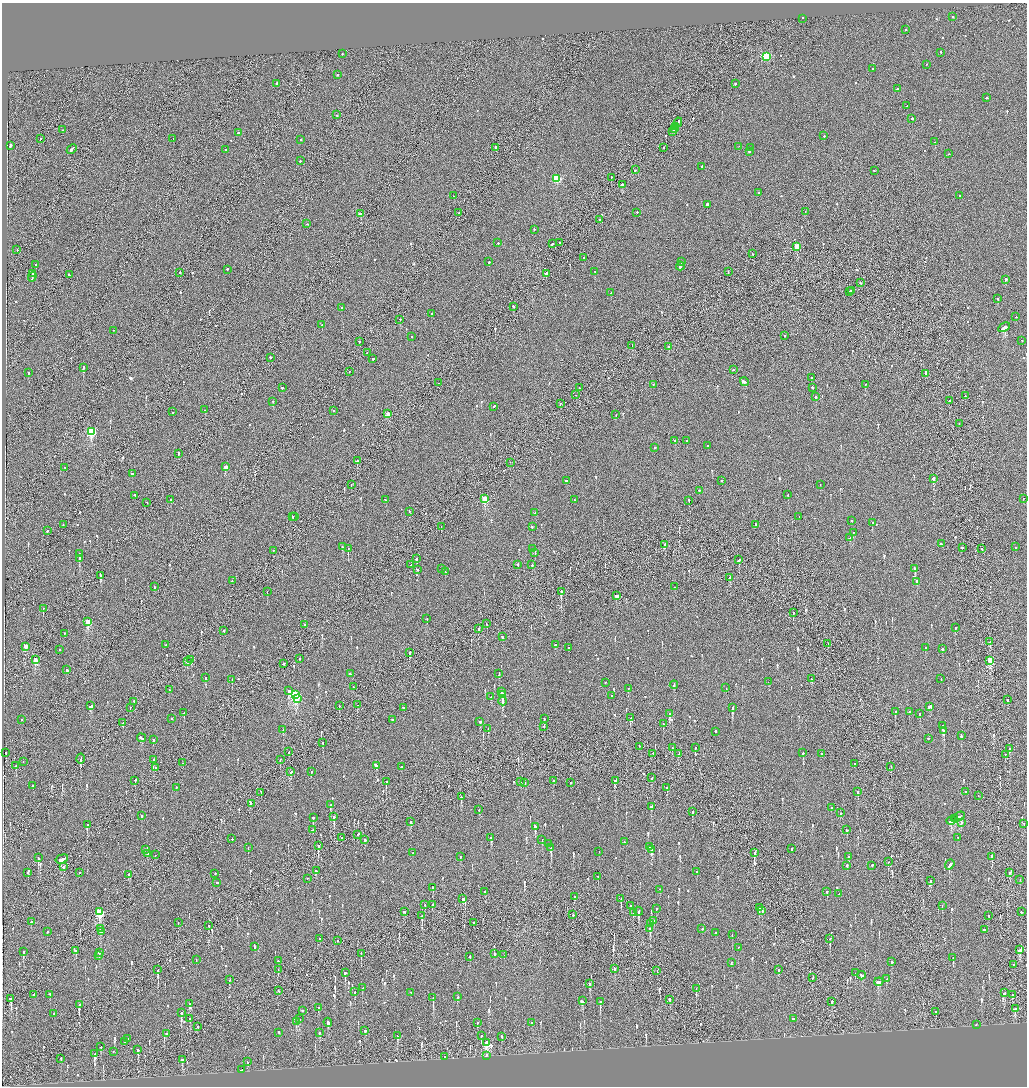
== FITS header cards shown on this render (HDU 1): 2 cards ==
NAXIS1  =                 2050
NAXIS2  =                 2168

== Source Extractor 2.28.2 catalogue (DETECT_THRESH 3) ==
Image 2050 x 2168 px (HDU 1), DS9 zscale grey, zoomed out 1/2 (1 PNG px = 2 x 2 image px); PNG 1029 x 1088 px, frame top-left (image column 2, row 2168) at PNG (2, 3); each listed source drawn as its Kron ellipse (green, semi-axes under 4 px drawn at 4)
Background -0.118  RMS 0.068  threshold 0.204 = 3 sigma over >= 5 px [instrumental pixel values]
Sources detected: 972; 32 cannot appear on this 1/2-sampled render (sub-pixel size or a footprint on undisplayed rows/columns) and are neither listed nor drawn; of the other 940, the 500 brightest by FLUX_AUTO listed and drawn (440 fainter detections omitted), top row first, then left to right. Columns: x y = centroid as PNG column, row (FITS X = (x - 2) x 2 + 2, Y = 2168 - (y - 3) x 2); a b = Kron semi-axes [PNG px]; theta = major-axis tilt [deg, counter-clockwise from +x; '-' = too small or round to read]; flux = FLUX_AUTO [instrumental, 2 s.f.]
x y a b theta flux
953 17 2 2 - 98
803 19 2 2 - 78
905 30 2 2 - 66
941 53 2 2 - 85
342 54 2 2 - 120
766 57 3 3 - 830
926 65 2 1 - 140
873 69 2 2 - 66
337 75 2 2 - 85
276 84 2 2 - 620
735 84 2 2 - 130
897 89 3 2 - 180
986 98 3 2 - 150
907 106 2 2 - 220
337 115 2 2 - 74
912 119 2 2 - 690
678 123 5 2 - 280
676 127 2 2 - 310
674 129 3 1 - 210
62 130 2 1 - 110
673 132 3 1 - 240
238 133 2 2 - 370
824 136 2 2 - 78
40 139 2 2 - 120
173 139 2 1 - 77
301 140 2 1 - 220
935 142 2 2 - 69
10 146 3 2 - 210
739 147 2 1 - 72
495 148 3 2 - 200
663 148 2 2 - 120
750 148 2 2 - 60
72 149 5 2 - 450
226 150 2 2 - 66
749 152 2 2 - 110
949 154 2 2 - 71
300 161 2 2 - 99
702 167 2 2 - 94
635 170 2 2 - 130
874 171 2 1 - 130
611 178 2 2 - 140
557 179 3 3 - 910
622 185 2 2 - 220
758 193 2 2 - 120
454 196 2 2 - 72
959 196 2 2 - 100
707 205 2 2 - 490
805 212 2 2 - 67
459 213 2 2 - 160
637 213 2 2 - 69
360 214 2 2 - 120
599 220 2 1 - 87
307 224 2 2 - 140
534 230 2 2 - 70
498 243 2 2 - 150
560 243 2 2 - 140
552 244 2 2 - 120
797 247 3 3 - 360
17 250 2 1 - 69
753 254 2 2 - 67
583 258 2 2 - 62
489 262 2 2 - 70
682 262 3 2 - 240
36 265 2 2 - 66
680 266 4 2 - 330
227 270 2 2 - 210
595 272 2 2 - 100
728 272 2 1 - 76
180 273 2 1 - 370
33 274 3 2 - 210
546 274 2 2 - 300
69 275 3 2 - 200
32 277 5 2 - 300
1006 280 2 2 - 360
860 283 2 1 - 87
851 291 2 1 - 79
850 292 2 2 - 98
611 293 2 2 - 120
998 299 2 2 - 110
513 307 2 2 - 330
342 308 2 2 - 86
431 314 2 2 - 190
1016 317 2 2 - 66
400 320 2 2 - 110
322 325 2 2 - 64
1004 328 6 2 28 570
113 331 2 1 - 67
784 336 2 2 - 95
412 337 2 2 - 90
1022 341 2 1 - 60
359 342 2 2 - 120
632 346 3 1 - 310
668 347 2 2 - 320
367 353 2 1 - 200
270 358 2 2 - 130
373 359 2 2 - 230
83 368 3 2 - 210
733 370 2 2 - 95
349 372 2 1 - 70
28 373 2 2 - 640
926 374 3 2 - 740
811 378 2 2 - 90
744 382 4 2 - 470
439 383 2 2 - 77
653 385 2 2 - 62
865 385 3 2 - 120
812 387 2 2 - 120
282 388 2 2 - 130
579 388 2 1 - 77
576 395 2 1 - 79
965 396 2 2 - 110
816 397 2 2 - 160
949 401 2 2 - 72
273 402 2 1 - 70
560 404 2 1 - 74
494 407 2 2 - 110
204 410 2 1 - 61
333 411 2 1 - 81
172 412 2 2 - 270
388 414 3 2 - 200
616 415 2 1 - 62
959 424 2 2 - 77
91 432 4 3 - 1200
675 441 2 2 - 83
687 441 2 2 - 67
707 446 2 2 - 84
654 448 2 2 - 170
178 454 3 2 - 140
357 461 2 1 - 350
510 463 2 1 - 78
226 467 3 2 - 180
65 468 2 2 - 75
132 474 2 2 - 210
933 479 2 2 - 1900
566 481 2 2 - 1300
722 481 2 1 - 220
351 485 2 1 - 60
820 485 2 2 - 64
699 491 2 2 - 61
788 495 2 2 - 130
135 496 2 2 - 110
485 499 3 3 - 560
1023 499 2 1 - 200
171 500 2 2 - 74
385 500 2 2 - 69
574 500 2 2 - 85
689 501 2 2 - 63
147 503 2 1 - 78
409 512 2 2 - 62
535 513 2 2 - 95
293 517 2 1 - 200
295 517 2 2 - 65
799 517 2 2 - 89
852 521 2 2 - 77
872 523 2 2 - 120
63 525 2 1 - 130
755 525 2 2 - 88
441 527 2 2 - 72
532 527 2 2 - 120
48 531 2 2 - 130
853 533 2 2 - 80
850 538 2 2 - 300
941 544 3 2 - 170
665 545 3 2 - 230
342 547 2 2 - 95
1016 547 2 2 - 71
962 548 2 2 - 200
348 549 2 2 - 410
532 549 2 2 - 230
982 549 2 2 - 73
273 551 2 1 - 60
535 553 2 1 - 97
79 554 2 2 - 330
79 559 2 2 - 380
416 559 3 2 - 110
739 560 3 1 - 210
410 565 2 2 - 71
518 565 2 2 - 310
532 565 2 1 - 240
442 569 2 2 - 110
915 569 3 2 - 190
417 570 2 2 - 77
445 572 2 2 - 82
100 576 4 2 - 270
730 578 3 2 - 210
232 581 2 1 - 160
917 582 3 2 - 130
154 587 2 2 - 110
675 587 2 1 - 69
267 592 2 1 - 70
561 592 2 1 - 640
617 596 4 2 - 370
43 609 2 1 - 65
793 613 2 2 - 100
427 619 2 2 - 60
88 622 4 3 - 350
487 624 2 2 - 160
304 625 2 2 - 260
955 628 2 2 - 64
479 629 2 1 - 200
224 631 2 1 - 96
64 634 2 2 - 110
502 637 2 2 - 150
990 642 2 1 - 160
828 644 2 1 - 220
166 645 2 2 - 73
555 645 2 2 - 78
26 647 3 2 - 290
569 648 2 2 - 110
925 648 2 1 - 160
942 649 2 2 - 360
59 650 2 2 - 330
410 653 3 2 - 93
299 659 2 2 - 87
35 660 3 3 - 380
191 660 2 2 - 130
990 661 3 3 - 610
187 662 3 2 - 93
283 664 3 2 - 230
67 670 2 2 - 240
350 674 2 2 - 100
499 674 2 2 - 72
206 678 2 2 - 220
811 679 2 2 - 80
941 679 2 2 - 65
232 680 2 2 - 120
768 682 2 2 - 86
605 683 2 2 - 62
674 685 4 2 - 230
353 687 2 2 - 64
726 688 2 2 - 64
628 689 2 2 - 61
169 690 2 2 - 82
289 691 3 2 - 150
502 692 2 2 - 130
295 695 4 3 - 1700
502 695 2 2 - 4000
611 696 2 2 - 120
491 697 2 2 - 83
297 699 2 2 - 270
1007 700 2 2 - 100
503 701 4 2 - 64
133 702 2 1 - 640
357 705 2 1 - 64
91 706 3 2 - 140
339 706 2 2 - 68
930 707 3 2 - 640
130 708 2 2 - 69
404 708 2 2 - 130
732 708 3 2 - 850
895 712 2 2 - 240
909 712 2 2 - 94
184 713 2 2 - 480
670 714 3 2 - 360
920 714 2 2 - 120
631 718 3 2 - 250
172 719 2 2 - 62
544 719 2 2 - 69
21 720 2 2 - 88
392 720 2 2 - 180
480 722 2 2 - 240
123 723 3 2 - 96
663 724 2 2 - 160
942 726 2 2 - 84
544 727 2 1 - 75
488 729 2 2 - 350
283 730 3 2 - 150
944 731 3 2 - 210
715 732 3 2 - 180
961 736 3 2 - 210
141 738 4 2 - 220
928 739 2 2 - 130
153 740 2 2 - 220
322 743 2 2 - 89
639 747 2 1 - 62
672 748 2 1 - 75
695 748 2 1 - 180
1009 749 2 2 - 400
289 752 2 1 - 310
6 753 2 1 - 190
803 753 2 2 - 210
653 754 2 1 - 87
679 754 3 2 - 150
822 754 2 2 - 130
1005 755 2 2 - 63
81 759 5 2 - 200
153 760 2 2 - 600
280 760 2 2 - 110
23 762 2 1 - 66
183 763 2 2 - 62
854 764 2 2 - 92
16 766 2 1 - 130
376 766 4 2 - 290
401 767 2 2 - 67
891 767 2 1 - 63
156 768 2 1 - 110
291 772 3 2 - 170
311 772 2 2 - 67
651 778 2 2 - 66
135 781 2 2 - 290
554 781 2 2 - 94
615 781 4 2 - 210
386 782 2 2 - 110
521 782 2 2 - 120
525 783 2 1 - 88
570 783 2 2 - 68
33 786 2 2 - 67
176 788 2 2 - 78
667 788 3 2 - 140
858 792 2 2 - 120
965 792 2 2 - 170
261 793 2 1 - 110
978 796 2 2 - 66
461 797 3 2 - 190
251 803 2 2 - 96
330 805 2 2 - 420
651 807 3 2 - 100
831 808 2 2 - 74
479 810 2 2 - 62
692 812 2 1 - 350
840 813 2 2 - 910
142 816 2 2 - 130
334 817 3 2 - 510
958 817 7 2 27 580
313 818 3 2 - 300
954 819 2 2 - 170
951 821 5 2 - 360
411 822 3 2 - 130
961 823 2 2 - 72
1024 824 2 1 - 64
87 825 3 2 - 210
535 827 3 2 - 330
313 830 4 2 - 320
847 830 2 2 - 89
358 835 2 2 - 110
342 838 2 2 - 92
491 838 3 2 - 130
958 838 2 2 - 91
232 839 2 2 - 81
365 840 2 2 - 740
542 840 3 2 - 63
624 842 2 2 - 60
549 844 2 2 - 110
318 846 3 2 - 510
649 847 2 2 - 84
248 848 2 2 - 85
551 848 3 2 - 810
791 849 2 2 - 120
145 850 2 2 - 440
651 850 3 2 - 630
599 852 2 1 - 95
413 853 2 2 - 150
754 853 3 2 - 930
147 854 4 2 - 230
155 855 2 1 - 99
460 857 2 2 - 82
849 857 2 2 - 130
992 857 4 2 - 200
38 858 3 2 - 260
62 859 6 3 20 340
888 862 2 2 - 150
950 865 5 2 - 280
847 866 2 2 - 130
872 866 2 2 - 130
63 867 2 2 - 130
316 871 2 2 - 180
697 872 2 2 - 170
27 873 2 2 - 120
80 873 2 2 - 130
1009 873 2 2 - 99
215 874 2 2 - 81
129 875 2 2 - 550
598 877 2 2 - 60
307 879 2 2 - 66
1020 880 2 1 - 64
930 881 2 2 - 73
217 883 2 2 - 350
433 888 3 2 - 86
660 890 2 2 - 65
485 892 2 2 - 190
827 892 2 2 - 470
839 894 2 2 - 97
574 897 3 2 - 69
463 899 2 2 - 590
621 899 2 2 - 110
425 905 2 2 - 94
433 905 2 1 - 150
631 906 2 2 - 69
942 906 2 1 - 64
759 908 2 2 - 560
656 909 2 2 - 74
762 911 2 2 - 110
100 912 4 3 - 1100
404 912 3 2 - 96
638 912 4 2 - 120
1021 912 2 2 - 120
634 913 2 2 - 90
573 915 2 1 - 95
422 916 2 2 - 280
988 916 2 1 - 77
654 921 2 2 - 61
31 922 2 2 - 260
178 923 2 2 - 63
474 923 2 2 - 650
650 924 2 2 - 97
209 926 2 2 - 250
100 929 2 2 - 95
650 929 3 2 - 560
702 929 2 2 - 68
984 930 3 2 - 140
47 932 2 2 - 74
101 932 2 2 - 120
715 933 2 2 - 96
732 935 2 2 - 100
320 939 2 2 - 160
830 939 2 2 - 66
338 941 2 2 - 63
254 947 3 2 - 370
738 948 2 1 - 75
1019 950 3 3 - 240
76 951 2 2 - 94
23 952 3 2 - 120
99 953 2 2 - 230
361 954 3 1 - 92
495 954 2 2 - 170
504 955 2 1 - 66
99 956 2 2 - 80
470 957 2 2 - 120
953 958 3 2 - 78
196 960 2 2 - 79
278 961 2 2 - 70
891 962 2 2 - 140
731 963 2 2 - 72
1013 965 2 1 - 78
614 969 3 2 - 150
158 970 4 2 - 490
278 970 2 2 - 130
778 970 2 2 - 220
657 971 2 1 - 60
345 973 3 2 - 500
855 973 2 1 - 140
862 976 4 2 - 390
812 978 3 1 - 150
886 979 2 2 - 100
229 980 2 2 - 320
879 982 4 3 - 400
590 984 3 2 - 310
362 988 3 2 - 61
696 989 4 1 - 78
278 991 2 1 - 70
355 992 3 2 - 220
411 993 2 1 - 86
1004 993 3 2 - 74
33 995 2 1 - 60
50 995 2 2 - 200
1012 995 3 1 - 120
458 997 3 2 - 88
433 998 3 2 - 580
11 999 3 2 - 550
670 1000 2 2 - 440
582 1001 3 2 - 200
600 1002 3 2 - 380
832 1002 3 2 - 75
190 1004 3 2 - 160
79 1005 4 2 - 190
318 1008 2 2 - 340
1015 1009 2 1 - 960
302 1011 2 2 - 190
935 1012 3 2 - 70
181 1013 3 2 - 290
54 1014 2 2 - 84
190 1019 2 2 - 94
299 1019 3 2 - 180
793 1019 2 1 - 380
296 1022 2 2 - 120
328 1023 4 2 - 79
477 1023 2 2 - 95
532 1023 2 2 - 62
976 1025 2 2 - 130
198 1027 2 1 - 300
365 1031 2 2 - 180
279 1033 2 2 - 190
320 1033 2 2 - 62
166 1034 2 2 - 62
397 1036 2 2 - 88
481 1036 2 2 - 110
501 1037 2 2 - 170
127 1039 2 2 - 250
125 1042 2 2 - 480
487 1043 4 3 - 530
101 1047 2 2 - 120
138 1050 3 2 - 130
113 1052 2 2 - 61
95 1054 4 2 - 350
486 1056 2 2 - 73
444 1057 2 1 - 66
61 1059 2 2 - 64
182 1060 2 2 - 870
247 1062 2 2 - 68
241 1070 3 2 - 120
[440 fainter detections neither listed nor drawn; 32 sub-pixel or undisplayed-footprint detections neither listed nor drawn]